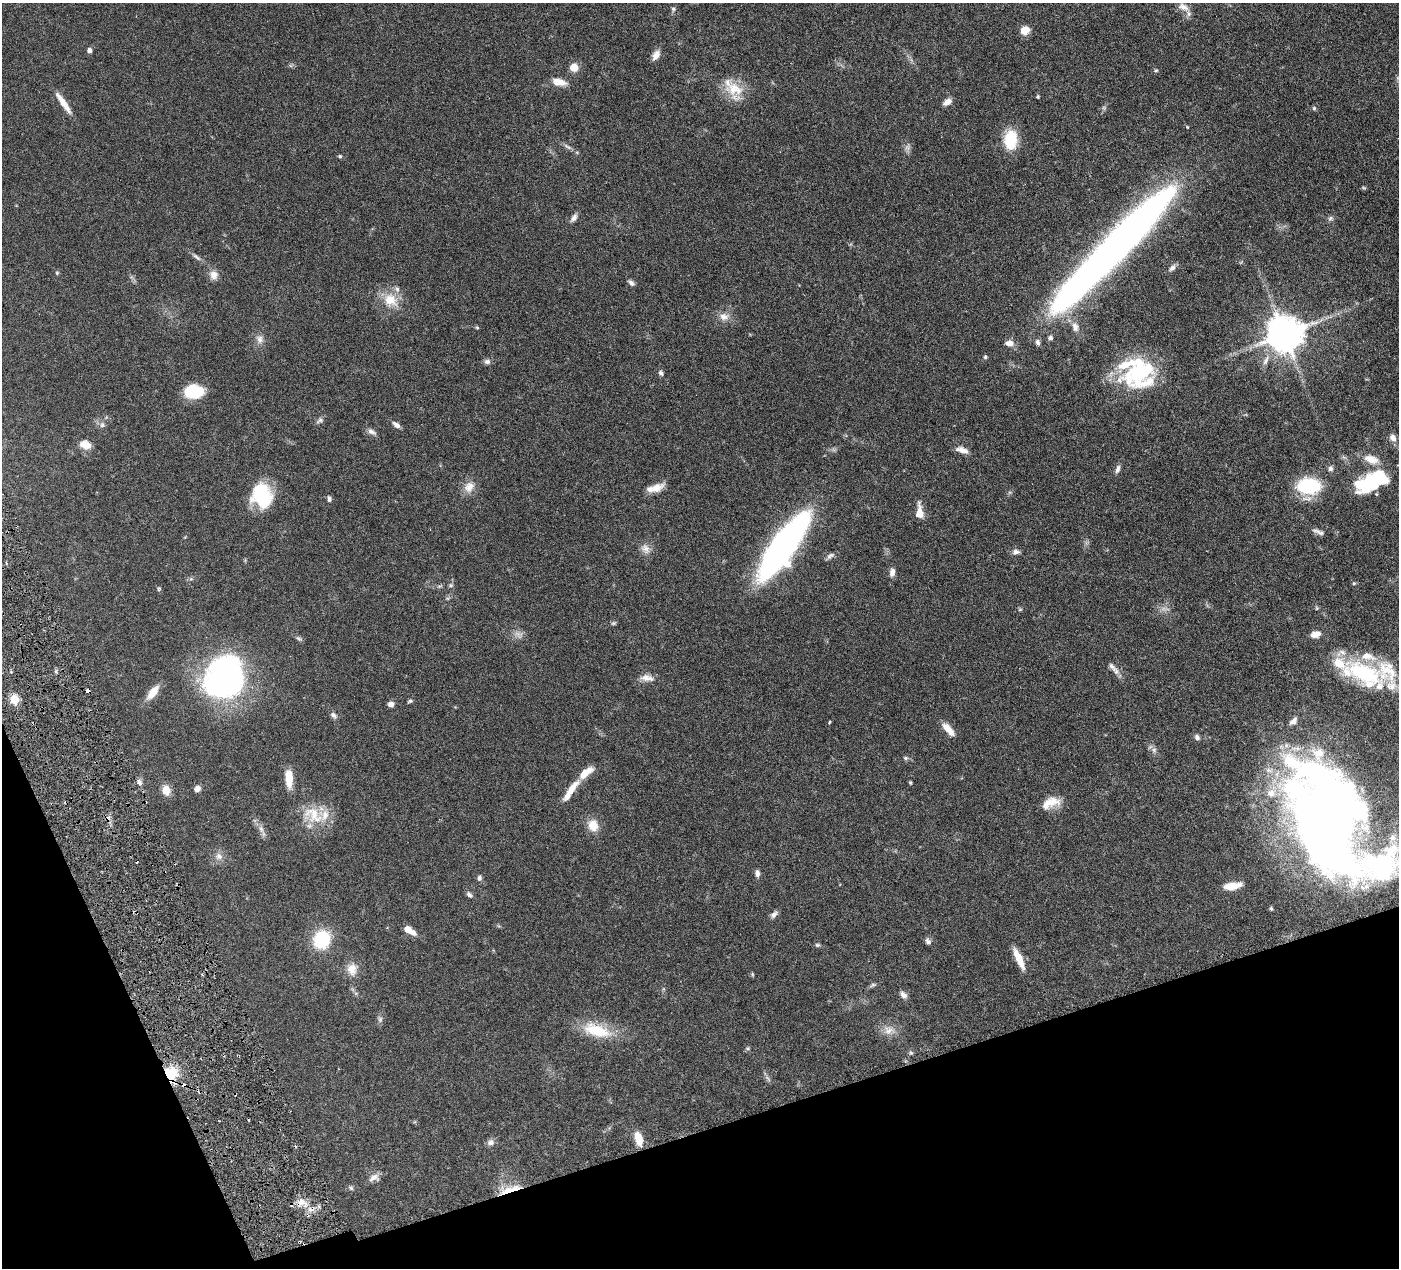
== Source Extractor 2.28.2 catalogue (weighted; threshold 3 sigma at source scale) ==
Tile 14 of 4 x 4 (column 2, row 4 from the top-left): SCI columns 1403-2799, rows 304-1569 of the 5599 x 5543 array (HDU 1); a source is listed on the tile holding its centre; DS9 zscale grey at full resolution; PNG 1401 x 1270 px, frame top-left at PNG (2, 3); no overlay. Shown black and unused: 16% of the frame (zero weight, under 3 of 6 exposures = <1% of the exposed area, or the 3 px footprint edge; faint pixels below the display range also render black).
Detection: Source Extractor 2.28.2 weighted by HDU 2 'WHT'; one run over the whole footprint, this tile lists its part. Background 0.0864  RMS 0.0036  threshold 0.0149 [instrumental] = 3 sigma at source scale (4.09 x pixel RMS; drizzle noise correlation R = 1.36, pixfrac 0.8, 0.05/0.05 arcsec/px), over >= 5 px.
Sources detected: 151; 3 too faint to see at this stretch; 4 inside a brighter object's white glare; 5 cosmic-ray / hot-pixel residue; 1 long thin detection or spike segment (spike, bleed or trail) — not listed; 14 inside a brighter listed object's ellipse — not listed separately; the other 124 listed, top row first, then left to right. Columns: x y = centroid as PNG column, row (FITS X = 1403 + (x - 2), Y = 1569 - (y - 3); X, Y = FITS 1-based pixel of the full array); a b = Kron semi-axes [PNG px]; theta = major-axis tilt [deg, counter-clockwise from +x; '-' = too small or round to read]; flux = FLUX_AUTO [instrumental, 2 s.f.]
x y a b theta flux
1183 7 17 10 -18 2.8
673 9 7 5 90 0.63
1025 30 7 7 - 4.8
89 50 5 4 - 1.4
656 55 14 8 58 2.1
574 67 8 8 - 3.8
1156 70 5 4 - 0.36
558 82 15 8 -10 4.4
734 89 28 18 -13 8.4
1038 96 5 4 - 0.35
947 102 10 6 34 2
63 103 29 6 -55 4.2
1314 108 6 5 - 0.44
1011 140 22 14 86 10
567 147 13 4 -37 1
340 156 5 5 - 0.45
1364 188 6 4 -41 0.4
574 218 12 6 55 1.3
1330 218 8 6 39 0.83
1112 250 157 22 46 250
196 257 12 5 -41 1.1
1172 268 10 6 47 1.2
57 273 6 3 -72 0.37
214 275 13 11 -57 2.3
631 283 9 5 -43 0.94
390 300 22 18 -35 7.1
724 317 14 11 1 2.7
477 327 5 4 - 0.38
1075 327 14 8 -75 2.2
1284 334 10 10 - 890
1050 338 6 6 - 0.78
259 339 12 9 -68 2
985 357 5 5 - 0.5
487 362 9 7 -12 1
1138 372 45 28 36 28
661 373 6 5 - 0.89
194 392 17 11 3 15
320 420 11 6 34 1
102 425 7 7 - 1
396 425 10 5 -38 1.3
371 432 12 6 -29 1.3
1393 438 11 7 -62 2
85 445 15 11 -18 3.2
962 450 17 7 -16 2.2
1371 459 19 11 -17 4.6
1117 469 11 6 72 1.2
1330 469 7 6 - 0.97
1370 484 26 19 39 17
1308 486 20 13 -1 27
469 487 16 13 55 3.3
655 488 19 7 16 4.1
262 496 23 18 -79 21
329 499 7 5 -82 0.83
919 512 17 7 -90 3.7
1319 532 17 5 -20 1.3
783 546 64 19 55 130
645 549 15 11 -52 2.4
1016 552 10 7 7 1.2
830 556 12 6 35 1
892 572 10 6 79 1.7
1354 583 5 5 - 0.42
451 585 6 5 - 0.55
159 589 6 4 48 0.39
1317 608 6 4 -90 0.39
1020 609 5 5 - 0.41
613 623 7 4 19 0.51
1316 634 12 8 14 2.5
299 638 10 5 -33 0.69
1112 666 17 6 -43 1.8
1365 673 52 23 -32 32
224 677 45 36 60 83
647 678 19 9 -7 2.5
153 692 19 8 51 4
14 700 5 5 - 15
410 701 6 4 19 0.55
391 704 6 5 - 1.5
334 715 9 6 -42 1
1293 721 11 7 36 1.5
829 722 4 3 - 0.27
36 727 3 2 - 0.28
948 729 17 7 -48 3.7
1197 738 8 6 -61 1
1154 750 7 7 - 1
905 758 7 5 0 0.64
289 778 18 7 -86 6.2
139 782 8 6 -75 1.1
910 783 5 4 - 0.38
197 789 7 6 - 1.5
166 790 6 5 - 10
571 790 28 8 52 4.9
1052 802 23 13 17 4.7
313 815 33 21 -32 9.9
1323 820 89 61 -80 410
593 825 15 12 -70 4.6
261 829 13 6 -67 1.8
219 856 10 10 - 1.9
1382 865 117 39 2 85
757 873 8 6 -88 1.3
479 878 7 6 - 0.81
1232 886 18 7 9 4.8
469 895 9 6 -45 0.9
1271 908 5 4 - 0.45
774 914 10 6 47 1.2
409 930 13 6 -33 3.9
322 939 15 13 66 18
928 941 10 6 -65 0.95
817 945 7 5 13 0.55
1019 959 25 7 -65 5.4
352 969 16 13 -89 3.6
752 974 6 3 -72 0.35
873 985 9 5 32 0.68
903 995 10 7 -44 1.4
380 1019 8 6 88 0.83
597 1030 35 15 -16 12
889 1030 17 13 -7 3.5
748 1048 7 5 -1 0.54
911 1052 6 5 - 0.51
171 1074 15 14 - 11
638 1138 16 8 -73 4.6
491 1142 10 8 21 1.4
374 1178 15 9 16 2
351 1188 6 6 - 0.57
510 1189 31 6 19 5.5
301 1202 11 9 27 2.7
Overlapping masked pixels (flux is a lower limit): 3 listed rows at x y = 36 727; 171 1074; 510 1189
Isophote crosses this tile's border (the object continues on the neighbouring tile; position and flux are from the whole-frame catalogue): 1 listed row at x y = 1382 865